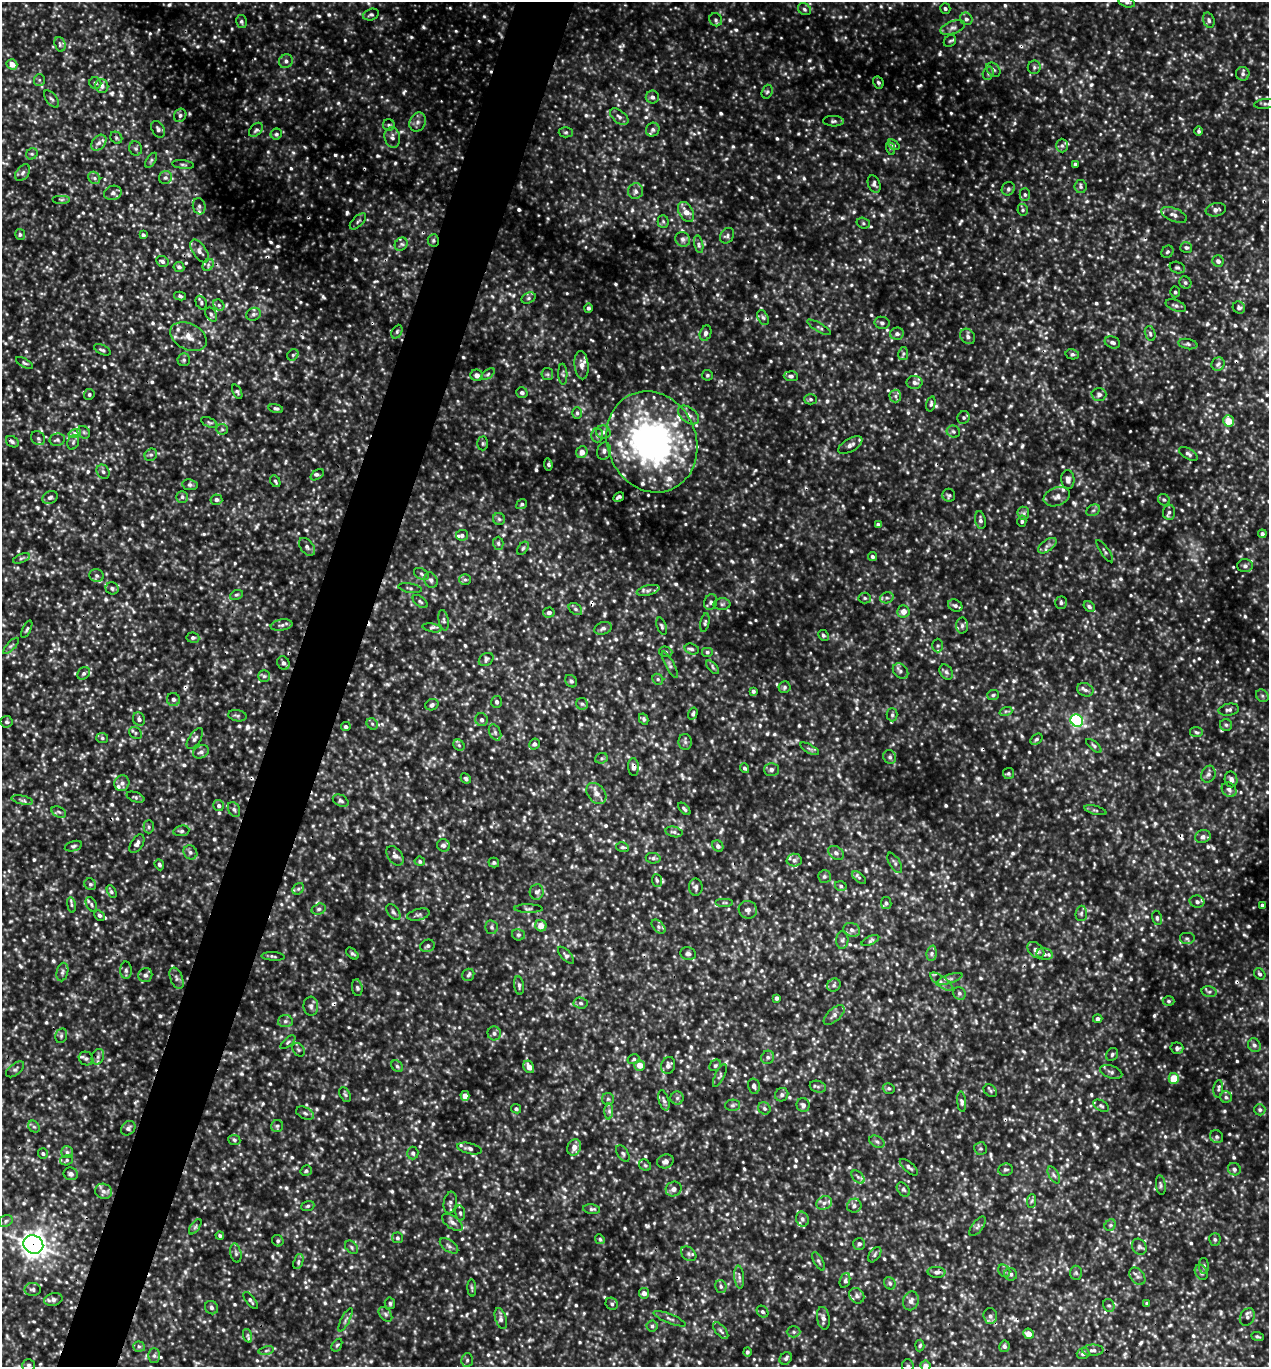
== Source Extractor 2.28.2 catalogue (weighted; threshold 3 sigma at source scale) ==
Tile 7 of 4 x 4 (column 3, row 2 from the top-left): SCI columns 2673-3939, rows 2733-4097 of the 5501 x 5490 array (HDU 1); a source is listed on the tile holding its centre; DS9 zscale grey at full resolution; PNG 1271 x 1369 px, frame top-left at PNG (2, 2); each listed source drawn as its Kron ellipse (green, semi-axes under 4 px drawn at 4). Shown black and unused: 5% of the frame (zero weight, under 3 of 5 exposures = <1% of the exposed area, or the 3 px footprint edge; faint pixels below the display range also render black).
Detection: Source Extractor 2.28.2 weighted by HDU 2 'WHT'; one run over the whole footprint, this tile lists its part. Background 0.239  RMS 0.05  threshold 0.224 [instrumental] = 3 sigma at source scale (4.5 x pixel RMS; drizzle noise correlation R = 1.50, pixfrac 1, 0.05/0.05 arcsec/px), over >= 5 px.
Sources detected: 1396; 13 too faint to see at this stretch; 14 cosmic-ray / hot-pixel residue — neither listed nor drawn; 27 inside a brighter listed object's ellipse — not listed separately; of the other 1342, all 500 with FLUX_AUTO >= 9.15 (the completeness limit of this list) listed and drawn (842 fainter detections not listed), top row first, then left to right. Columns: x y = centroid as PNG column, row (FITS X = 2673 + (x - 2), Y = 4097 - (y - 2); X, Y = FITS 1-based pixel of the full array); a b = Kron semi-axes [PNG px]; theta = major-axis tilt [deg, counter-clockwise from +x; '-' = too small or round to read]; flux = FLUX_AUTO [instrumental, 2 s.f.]
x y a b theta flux
1127 2 8 5 -14 12
945 8 5 5 - 10
804 9 7 5 -34 12
371 15 8 5 15 10
966 19 6 6 - 14
716 20 7 6 - 12
1209 20 8 5 -72 13
241 22 6 5 - 10
953 27 13 6 19 24
950 41 7 5 41 9.4
60 44 7 5 -71 12
286 61 7 6 - 17
12 64 5 5 - 50
1034 67 6 6 - 11
993 70 8 6 -44 14
988 73 7 5 72 9.9
1243 74 7 7 - 16
39 80 6 5 - 9.5
878 82 6 5 - 11
95 83 6 6 - 13
102 86 7 6 - 21
767 92 7 5 71 11
652 97 6 6 - 17
52 99 10 5 -51 14
1266 104 12 5 6 13
180 115 7 6 - 15
619 117 11 6 -39 20
833 121 10 5 -2 13
418 122 10 8 67 25
389 125 6 5 - 10
158 129 9 6 -60 15
256 130 8 5 48 14
653 130 7 6 - 14
1199 131 4 4 - 11
566 132 7 5 1 9.2
276 134 5 5 - 12
392 137 10 7 -79 24
116 138 6 5 - 9.4
99 143 9 6 48 20
894 145 6 4 -40 13
1062 146 7 6 - 13
136 148 7 6 - 11
890 148 7 4 -71 9.4
32 154 6 5 - 9.3
151 160 8 4 58 9.4
1075 164 4 3 - 11
183 165 11 3 -6 10
23 173 9 6 51 16
94 178 6 5 - 13
165 178 7 6 - 14
874 184 9 6 -69 16
1080 186 6 6 - 13
1008 189 7 6 - 13
636 191 8 7 - 20
113 193 9 7 17 19
1025 194 6 5 - 10
62 199 9 4 0 11
199 206 8 6 -77 16
1023 210 6 5 - 9.2
1216 210 10 6 11 21
686 212 11 7 -60 42
1174 215 14 6 -23 25
358 221 10 5 44 13
663 221 6 5 - 10
863 223 7 5 -16 9.4
20 235 5 5 - 9.8
143 235 4 4 - 13
727 236 8 6 56 13
683 239 8 7 - 19
433 240 6 5 - 12
401 244 7 6 - 15
699 244 9 3 -77 11
1186 247 6 5 - 11
199 251 13 6 -55 26
1167 252 6 5 - 9.9
162 261 6 5 - 14
1218 261 6 5 - 21
208 265 6 5 - 12
179 267 5 5 - 14
1177 268 8 5 -17 11
1185 282 6 5 - 11
1175 292 5 5 - 9.2
180 296 6 4 -12 9.8
529 298 7 5 27 10
201 303 7 5 -61 10
219 305 6 5 - 11
1176 305 10 5 -22 15
588 308 4 4 - 12
1239 308 6 6 - 13
211 314 7 5 -59 12
254 314 7 6 - 14
763 317 8 5 -62 13
882 323 7 6 - 14
819 327 13 3 -31 11
397 332 7 5 64 10
706 333 8 5 70 17
1150 333 7 5 -73 12
897 334 7 6 - 15
968 336 8 6 -50 17
188 337 19 13 -27 66
1112 342 8 5 -20 18
1188 344 9 5 -11 12
102 350 9 4 -25 11
903 354 6 5 - 9.5
1072 354 7 5 -12 11
293 355 6 5 - 9.2
184 360 6 6 - 9.8
24 363 9 4 -30 9.5
1218 364 7 6 - 14
581 365 14 7 -85 31
488 374 8 4 36 10
547 374 6 6 - 10
563 374 10 4 -87 10
477 375 6 5 - 29
707 375 5 5 - 9.2
791 376 7 5 -5 13
915 382 8 6 2 19
237 392 8 4 -65 10
522 392 6 5 - 14
89 394 5 5 - 9.6
1099 394 7 6 - 17
895 396 6 6 - 14
811 399 6 5 - 9.9
931 404 8 4 76 10
276 408 7 4 -14 11
577 413 6 5 - 10
688 415 12 7 -38 32
964 417 6 6 - 11
1228 421 6 5 - 92
209 422 9 4 -24 10
222 429 6 5 - 11
84 432 7 5 -45 11
603 432 7 6 - 16
953 432 7 6 - 11
75 433 6 4 15 13
597 435 7 6 - 14
38 438 7 6 - 14
57 440 8 6 11 13
12 442 7 5 -33 13
73 442 7 5 70 12
652 442 52 44 -67 1700
483 443 7 5 -89 9.4
850 445 13 6 30 25
604 451 9 7 74 18
582 452 6 5 - 35
1188 454 10 5 -32 14
151 455 7 5 41 12
548 464 6 4 -82 11
103 472 7 6 - 14
317 475 7 4 35 12
1068 480 9 6 -86 23
275 481 6 5 - 9.4
190 485 8 5 -9 13
949 495 6 6 - 9.9
50 497 8 6 24 15
182 497 6 6 - 11
619 497 6 3 32 9.4
1057 497 14 9 22 30
216 500 6 5 - 14
1164 500 6 5 - 10
522 504 6 5 - 9.8
1093 510 7 5 29 13
1169 512 7 6 - 14
1023 513 6 6 - 13
499 519 6 6 - 10
980 520 9 5 -79 14
1022 521 5 4 - 10
878 524 4 3 - 12
1262 534 4 4 - 12
462 535 6 5 - 13
498 543 6 5 - 9.5
1047 546 11 5 36 19
307 547 10 6 -53 17
523 548 7 5 54 9.9
1105 551 13 3 -55 9.7
872 557 5 4 - 11
21 558 9 4 20 11
1245 566 7 6 - 15
421 574 8 5 -29 12
96 576 7 6 - 13
431 580 8 6 -61 16
465 580 6 5 - 10
112 588 6 6 - 12
410 588 12 4 -11 11
648 590 12 5 13 18
236 595 7 4 25 9.9
865 598 6 5 - 9.2
887 598 7 5 19 12
420 602 8 5 -37 10
711 602 8 6 70 16
1061 603 6 6 - 12
722 604 8 6 1 13
955 605 7 5 -30 14
1089 607 6 5 - 13
575 609 7 5 -38 12
903 611 6 6 - 35
549 613 6 5 - 15
444 620 10 5 -79 14
705 623 9 4 79 11
281 625 11 5 9 17
962 625 8 6 88 14
662 626 9 4 -70 10
432 628 10 3 -11 11
603 628 9 6 19 15
27 629 9 3 64 9.4
823 635 5 5 - 10
193 638 6 5 - 11
11 646 10 4 46 10
938 646 7 5 89 10
692 649 7 5 -17 13
666 652 7 5 -16 9.5
707 652 6 5 - 9.8
486 659 8 6 36 13
283 663 7 6 - 14
670 665 15 4 -62 14
713 667 8 4 -49 11
900 671 9 6 -45 15
946 672 8 6 -60 16
84 673 7 5 44 12
264 676 6 6 - 11
658 679 6 5 - 9.7
571 681 7 5 -50 11
785 687 6 6 - 11
1085 690 8 6 -22 16
753 691 4 4 - 12
993 695 6 5 - 9.4
1262 696 7 5 -45 11
173 699 6 6 - 15
497 702 6 5 - 10
582 704 6 6 - 11
432 705 7 5 21 12
1229 710 10 6 10 16
1006 711 7 4 18 9.4
693 714 6 4 73 11
892 715 6 5 - 9.9
237 716 9 5 -11 11
139 719 7 6 - 14
644 719 6 4 -61 12
482 720 6 6 - 17
1077 721 6 6 - 840
6 722 6 6 - 11
372 724 6 5 - 9.6
1226 725 6 6 - 11
346 727 5 4 - 10
495 732 8 5 -64 14
1196 732 6 5 - 9.5
135 733 7 5 -39 9.6
102 738 6 5 - 9.7
195 739 12 6 56 17
1036 739 7 5 40 10
685 742 8 6 -86 13
534 744 6 5 - 14
459 745 6 5 - 9.6
1094 746 9 4 -40 11
810 749 10 3 -29 9.8
201 752 8 6 27 19
890 757 7 6 - 14
601 758 6 5 - 9.8
633 767 9 5 -86 19
745 768 5 4 - 11
771 770 7 6 - 16
1008 773 5 5 - 9.2
1208 774 8 7 - 18
466 778 5 4 - 12
1231 779 8 6 -79 20
122 783 8 7 - 19
1229 790 8 6 -45 18
596 794 12 8 -49 33
136 797 9 5 -19 11
22 800 11 4 -12 14
341 801 8 5 -27 15
219 805 5 5 - 14
234 809 8 5 -62 14
684 809 8 3 -46 11
1095 810 11 4 -15 9.8
59 812 8 5 -25 12
149 827 6 5 - 9.8
181 831 8 5 10 12
674 832 9 5 -14 14
1203 837 8 6 19 18
137 844 10 6 56 19
443 845 7 6 - 14
73 846 9 5 16 12
718 846 6 5 - 18
622 847 6 5 - 11
190 852 7 6 - 15
836 853 8 6 -36 16
395 856 11 7 -53 21
653 858 7 5 -8 13
794 860 7 6 - 18
420 861 5 4 - 9.2
494 862 5 5 - 9.2
895 863 11 5 -59 14
159 865 6 4 -68 12
824 876 6 6 - 12
859 878 8 4 -41 9.7
657 880 6 5 - 10
90 884 6 5 - 10
841 886 6 4 -17 11
696 887 8 7 - 16
298 889 6 5 - 11
112 892 7 4 -61 10
536 892 8 7 - 18
1197 902 7 6 - 15
725 903 9 4 0 10
886 903 6 5 - 12
91 904 8 5 -61 12
71 905 8 4 -81 10
1262 905 3 3 - 11
319 909 7 5 17 11
528 909 14 3 -1 11
748 910 9 8 - 22
393 912 9 5 -52 14
1081 913 8 6 87 12
99 915 6 4 -43 12
418 915 11 5 14 15
1157 918 7 4 -77 9.3
541 926 6 5 - 49
491 927 7 6 - 13
658 927 8 5 -46 15
852 930 8 7 - 19
518 935 6 5 - 11
1187 938 8 6 0 14
842 940 9 6 86 15
870 940 9 4 24 10
427 946 7 6 - 12
1036 950 10 6 -42 26
932 953 8 5 84 14
352 954 7 4 -43 9.8
688 954 8 6 -12 16
1045 954 8 5 -11 18
566 955 11 4 -46 13
273 956 11 3 -4 10
126 970 8 5 -89 12
62 972 9 5 77 14
1260 974 6 5 - 12
145 975 7 7 - 19
468 975 6 5 - 11
177 978 11 6 -67 18
950 979 13 4 18 18
942 982 14 5 -37 23
519 985 9 5 -82 12
834 985 7 6 - 13
357 988 8 5 -81 12
1209 992 7 5 -14 12
959 993 6 6 - 13
776 998 4 3 - 11
1169 1001 6 5 - 10
581 1003 7 5 -4 12
311 1006 9 7 -88 18
834 1015 13 6 42 24
1098 1019 5 4 - 14
285 1021 7 6 - 15
494 1033 7 6 - 15
61 1036 7 5 76 11
288 1042 9 4 40 9.6
1254 1045 7 6 - 14
1177 1048 6 5 - 16
298 1050 7 5 -54 9.3
1112 1054 7 5 58 11
98 1057 8 6 70 17
768 1057 7 6 - 13
86 1059 7 6 - 14
634 1059 6 5 - 9.4
640 1065 5 5 - 52
668 1065 9 7 69 23
715 1065 6 5 - 9.5
397 1066 7 5 -45 10
529 1067 7 5 -61 39
15 1069 10 5 38 14
1111 1072 11 6 -18 16
720 1076 12 4 64 10
1174 1078 5 5 - 94
754 1086 7 5 -77 16
818 1087 8 5 -17 12
889 1088 6 5 - 9.2
1218 1089 9 5 84 13
990 1091 7 5 -39 10
345 1095 8 5 -61 10
782 1095 7 6 - 14
465 1096 5 4 - 36
1226 1097 6 5 - 11
677 1098 6 6 - 12
608 1099 6 6 - 11
664 1100 10 5 -73 15
962 1102 10 4 -83 14
733 1105 7 5 1 11
803 1105 7 6 - 19
1101 1106 8 5 -30 10
764 1108 6 5 - 11
516 1109 5 4 - 9.9
1260 1110 5 5 - 11
609 1111 8 4 88 14
305 1113 9 6 -24 14
277 1126 6 6 - 9.7
34 1127 6 5 - 10
128 1128 8 6 48 16
1217 1137 7 6 - 12
234 1140 6 5 - 10
877 1142 8 5 -29 13
574 1147 8 6 69 36
469 1148 13 5 -13 17
981 1148 6 6 - 10
67 1152 6 6 - 11
43 1153 5 5 - 9.6
413 1153 6 5 - 12
623 1154 9 5 -59 13
67 1160 6 5 - 9.8
665 1161 8 6 18 22
645 1165 6 5 - 9.8
909 1167 11 5 -41 14
1005 1169 7 6 - 11
1234 1169 6 6 - 14
306 1171 6 5 - 9.5
71 1174 7 6 - 20
1054 1175 9 5 -60 14
858 1177 8 5 -45 14
1161 1185 10 5 -83 12
674 1189 8 7 - 24
903 1189 8 5 -51 11
103 1191 8 7 - 23
1032 1201 7 4 87 10
450 1203 11 6 81 18
824 1203 8 6 28 20
308 1206 7 5 19 9.2
854 1206 7 7 - 18
592 1209 8 5 -7 12
460 1213 7 5 -81 10
802 1219 7 6 - 14
6 1221 7 5 24 11
452 1222 12 6 -35 24
1110 1225 6 5 - 9.6
978 1226 11 5 54 15
195 1227 9 4 55 10
220 1236 4 4 - 9.3
397 1238 5 5 - 9.6
600 1239 5 4 - 9.2
1215 1239 6 5 - 10
278 1241 6 5 - 11
33 1244 10 9 - 3700
859 1244 6 6 - 14
449 1246 10 6 -35 17
352 1247 7 5 -43 10
1139 1247 8 7 - 14
236 1253 9 5 -77 14
689 1254 9 6 -41 14
875 1255 9 5 54 11
298 1261 8 4 72 12
818 1261 10 4 -61 11
1204 1266 8 5 -89 11
1004 1271 7 5 -48 11
936 1272 9 5 -3 18
1201 1272 8 6 -62 13
1076 1273 7 6 - 10
1011 1274 6 6 - 14
1137 1276 9 7 -53 19
739 1277 11 5 -84 16
845 1280 7 5 71 13
890 1283 6 5 - 11
721 1286 6 5 - 12
472 1288 8 4 -86 9.4
33 1289 8 6 0 13
644 1293 5 5 - 26
857 1296 8 7 - 19
53 1300 9 6 15 21
250 1300 10 4 -51 12
911 1301 9 7 71 26
390 1303 6 5 - 10
1147 1303 4 3 - 10
612 1304 6 5 - 12
1109 1305 7 5 -65 11
211 1308 7 6 - 14
762 1312 6 5 - 12
385 1314 8 5 -50 13
990 1316 8 7 - 20
1247 1317 9 7 63 17
823 1318 11 6 -81 22
501 1319 11 5 -72 18
670 1319 17 4 -22 20
345 1320 13 4 63 14
652 1326 5 5 - 12
721 1330 10 5 -49 15
794 1332 7 5 0 12
1029 1334 5 5 - 42
248 1336 7 4 -72 9.6
1257 1336 6 4 -23 9.2
337 1345 7 4 57 9.4
920 1346 6 4 85 9.2
1004 1346 6 5 - 14
139 1347 6 5 - 9.8
266 1350 8 4 9 9.6
1093 1350 10 5 1 18
747 1352 5 4 - 11
1083 1354 6 5 - 16
154 1356 7 6 - 12
786 1358 6 5 - 13
467 1360 7 5 87 11
29 1365 6 6 - 11
908 1366 7 6 - 14
925 1366 5 5 - 34
Overlapping masked pixels (flux is a lower limit): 4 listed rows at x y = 433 240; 652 442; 633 767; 33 1244
Isophote crosses this tile's border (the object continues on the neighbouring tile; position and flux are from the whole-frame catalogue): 5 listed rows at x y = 1127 2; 1266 104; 29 1365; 908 1366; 925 1366
Unlisted compact peaks at least as high as the median listed source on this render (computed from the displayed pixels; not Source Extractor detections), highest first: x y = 536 470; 733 146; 827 401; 132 53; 1120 955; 191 669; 789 461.